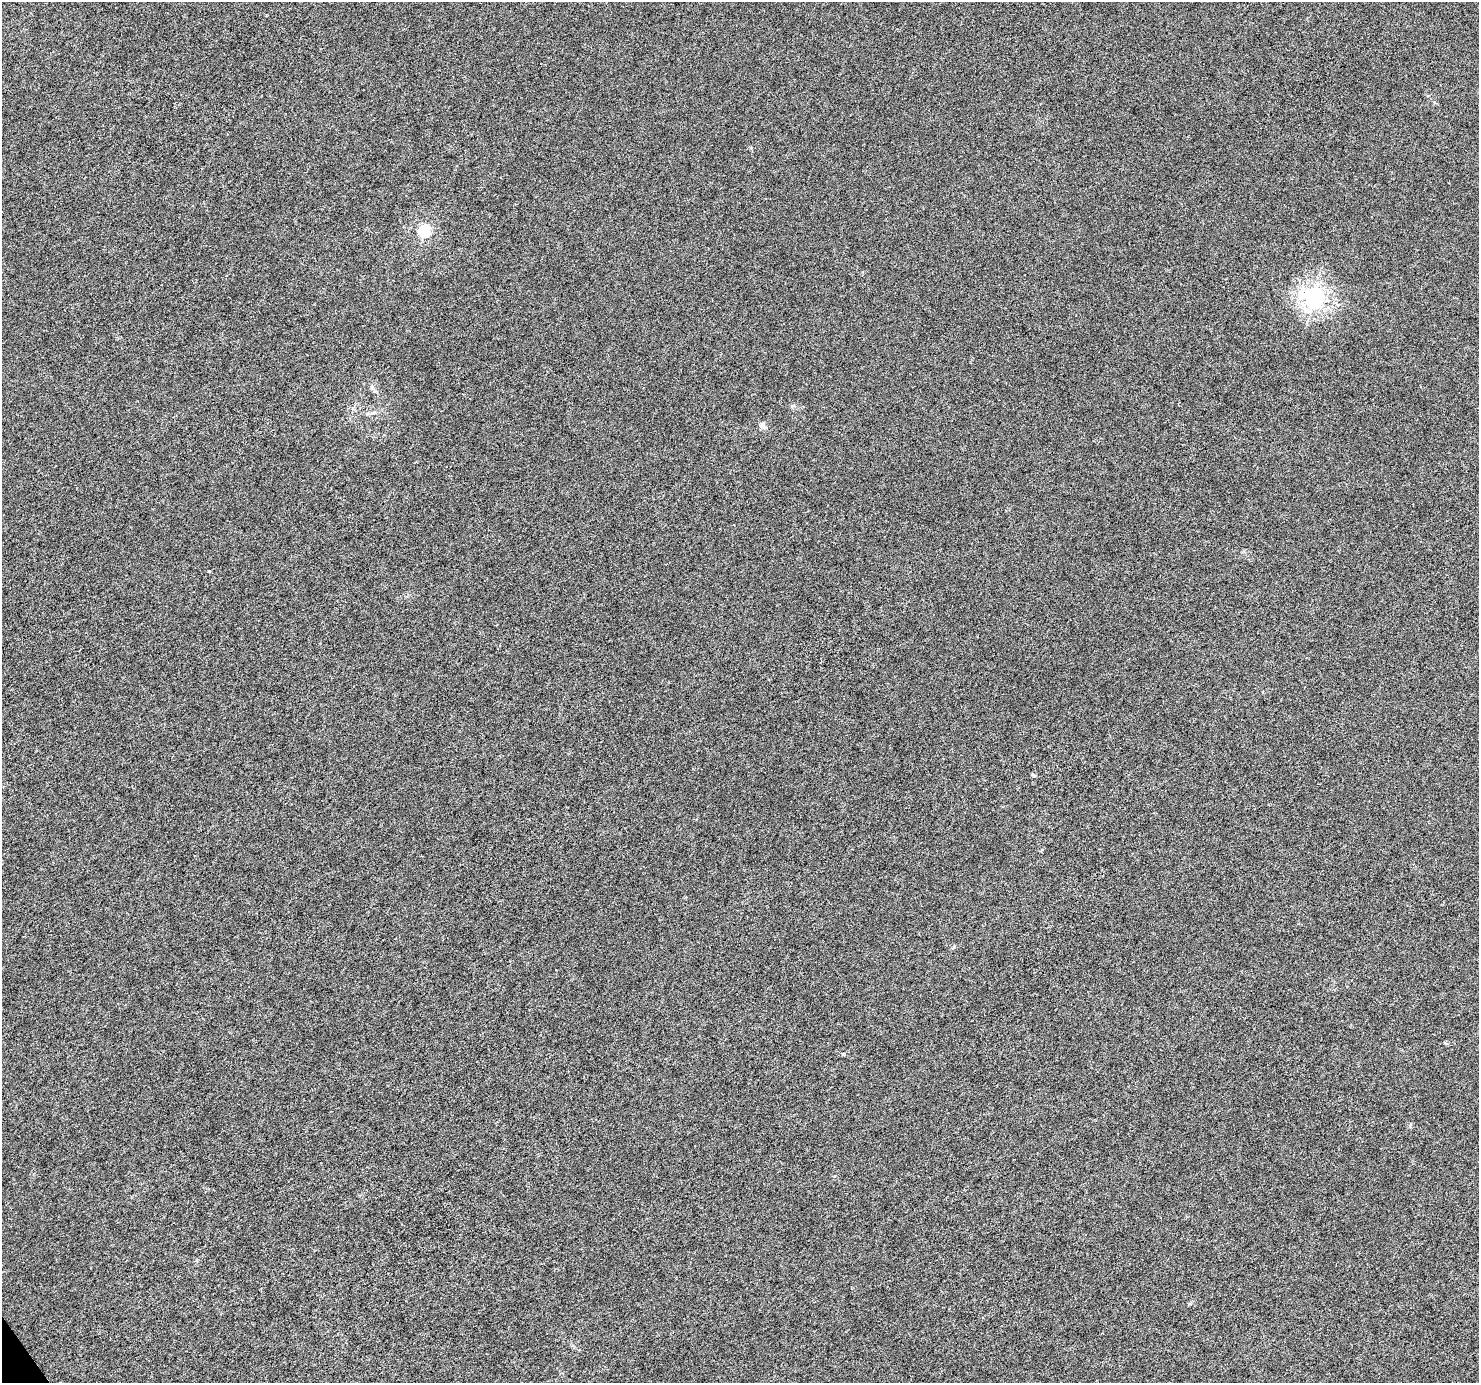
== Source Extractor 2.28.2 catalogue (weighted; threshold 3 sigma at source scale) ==
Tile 7 of 4 x 4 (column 3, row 2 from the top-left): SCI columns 2955-4431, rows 2884-4264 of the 5911 x 5828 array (HDU 1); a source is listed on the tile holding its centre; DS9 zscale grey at full resolution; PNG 1481 x 1385 px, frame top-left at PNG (2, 2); no overlay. Shown black and unused: <1% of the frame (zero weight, under 4 of 8 exposures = <1% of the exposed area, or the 3 px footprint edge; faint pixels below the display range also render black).
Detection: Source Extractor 2.28.2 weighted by HDU 2 'WHT'; one run over the whole footprint, this tile lists its part. Background -2.55e-04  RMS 0.0013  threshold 0.00521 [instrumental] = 3 sigma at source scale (4.09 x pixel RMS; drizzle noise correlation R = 1.36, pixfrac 0.8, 0.0396/0.0396 arcsec/px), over >= 5 px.
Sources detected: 7; all 7 listed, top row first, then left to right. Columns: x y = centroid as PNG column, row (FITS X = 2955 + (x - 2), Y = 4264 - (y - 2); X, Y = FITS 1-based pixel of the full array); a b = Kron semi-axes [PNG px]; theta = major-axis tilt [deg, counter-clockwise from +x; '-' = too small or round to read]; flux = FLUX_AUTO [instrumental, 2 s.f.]
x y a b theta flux
424 231 6 5 - 13
1313 297 7 7 - 52
372 387 6 5 - 0.23
762 424 7 7 - 0.34
209 571 4 4 - 0.092
1033 775 6 4 -31 0.18
843 1054 5 4 - 0.21